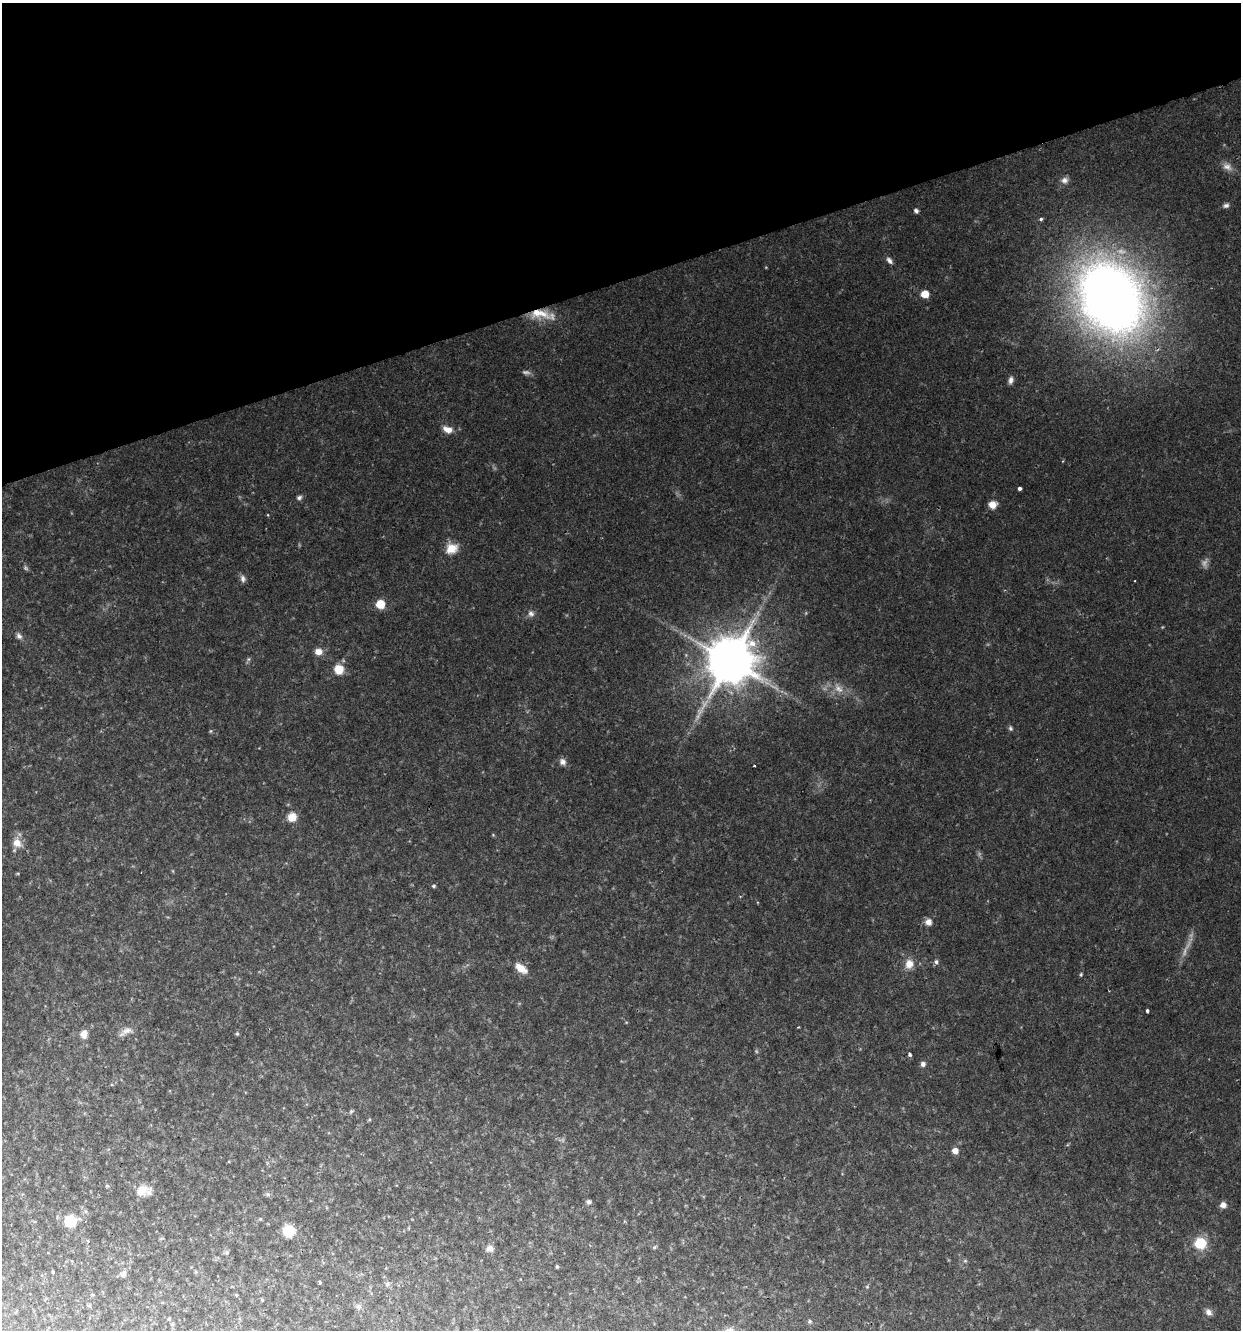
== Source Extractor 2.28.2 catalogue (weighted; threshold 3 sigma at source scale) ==
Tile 3 of 4 x 4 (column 3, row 1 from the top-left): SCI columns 2539-3777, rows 3984-5311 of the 5124 x 5311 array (HDU 1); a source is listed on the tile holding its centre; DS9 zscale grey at full resolution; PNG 1243 x 1332 px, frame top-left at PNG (2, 3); no overlay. Shown black and unused: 21% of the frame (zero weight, under 2 of 3 exposures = <1% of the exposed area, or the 3 px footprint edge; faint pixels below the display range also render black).
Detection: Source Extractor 2.28.2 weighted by HDU 2 'WHT'; one run over the whole footprint, this tile lists its part. Background 0.0813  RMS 0.0083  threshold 0.0373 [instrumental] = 3 sigma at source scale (4.5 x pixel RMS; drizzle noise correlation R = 1.50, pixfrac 1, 0.0396/0.0396 arcsec/px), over >= 5 px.
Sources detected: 62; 4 too faint to see at this stretch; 1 cosmic-ray / hot-pixel residue — not listed; the other 57 listed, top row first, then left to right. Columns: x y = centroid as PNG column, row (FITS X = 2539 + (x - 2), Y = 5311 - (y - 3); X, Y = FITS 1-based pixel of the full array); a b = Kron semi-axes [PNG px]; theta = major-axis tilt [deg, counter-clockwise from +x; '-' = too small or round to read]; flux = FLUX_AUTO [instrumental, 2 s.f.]
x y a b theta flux
1227 167 11 8 -5 4.4
1064 180 9 8 - 3.5
1226 205 8 6 21 2.3
916 211 5 4 - 1.8
1041 219 5 4 - 1.2
889 260 10 5 -52 2.5
925 294 5 5 - 14
1111 298 54 41 -58 820
540 314 29 11 -10 17
1011 380 9 6 81 2.7
447 429 13 7 -18 5.7
1019 488 3 3 - 2.1
299 498 7 5 34 1.9
992 505 8 8 - 6
452 548 15 11 20 9.3
243 579 10 6 -80 2.6
380 604 5 5 - 27
531 614 8 7 - 2.6
19 636 9 6 -45 2.5
318 651 9 8 - 5.2
730 661 12 12 - 3700
339 669 10 10 - 11
839 689 12 7 -41 4.8
1010 728 6 4 -73 1.3
563 762 9 7 -73 3.1
292 817 9 8 - 8.6
17 843 11 9 -37 7.2
433 886 4 4 - 0.88
928 922 9 8 - 3.9
936 962 6 6 - 2
909 964 11 10 - 7.1
521 968 14 7 -35 9.1
1081 974 5 4 - 0.9
1147 1011 4 3 - 1.2
127 1030 15 7 20 4.3
84 1034 9 7 80 4.8
237 1034 5 4 - 1
910 1054 4 4 - 1.5
923 1064 7 6 - 2.2
955 1151 5 5 - 5.9
142 1191 13 11 46 11
268 1194 6 5 - 1.5
589 1202 6 5 - 1.7
1223 1205 6 5 - 4.8
70 1221 8 7 - 32
289 1231 9 8 - 24
88 1241 3 3 - 1.3
1200 1243 6 6 - 66
654 1247 6 4 1 1.1
490 1248 8 7 - 3.7
557 1267 4 3 - 0.92
53 1272 3 2 - 0.94
124 1273 9 6 58 2.5
320 1282 3 3 - 9.8
1208 1312 9 7 -42 3.3
169 1319 4 4 - 0.79
810 1321 6 4 -90 0.95
Overlapping masked pixels (flux is a lower limit): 1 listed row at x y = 540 314